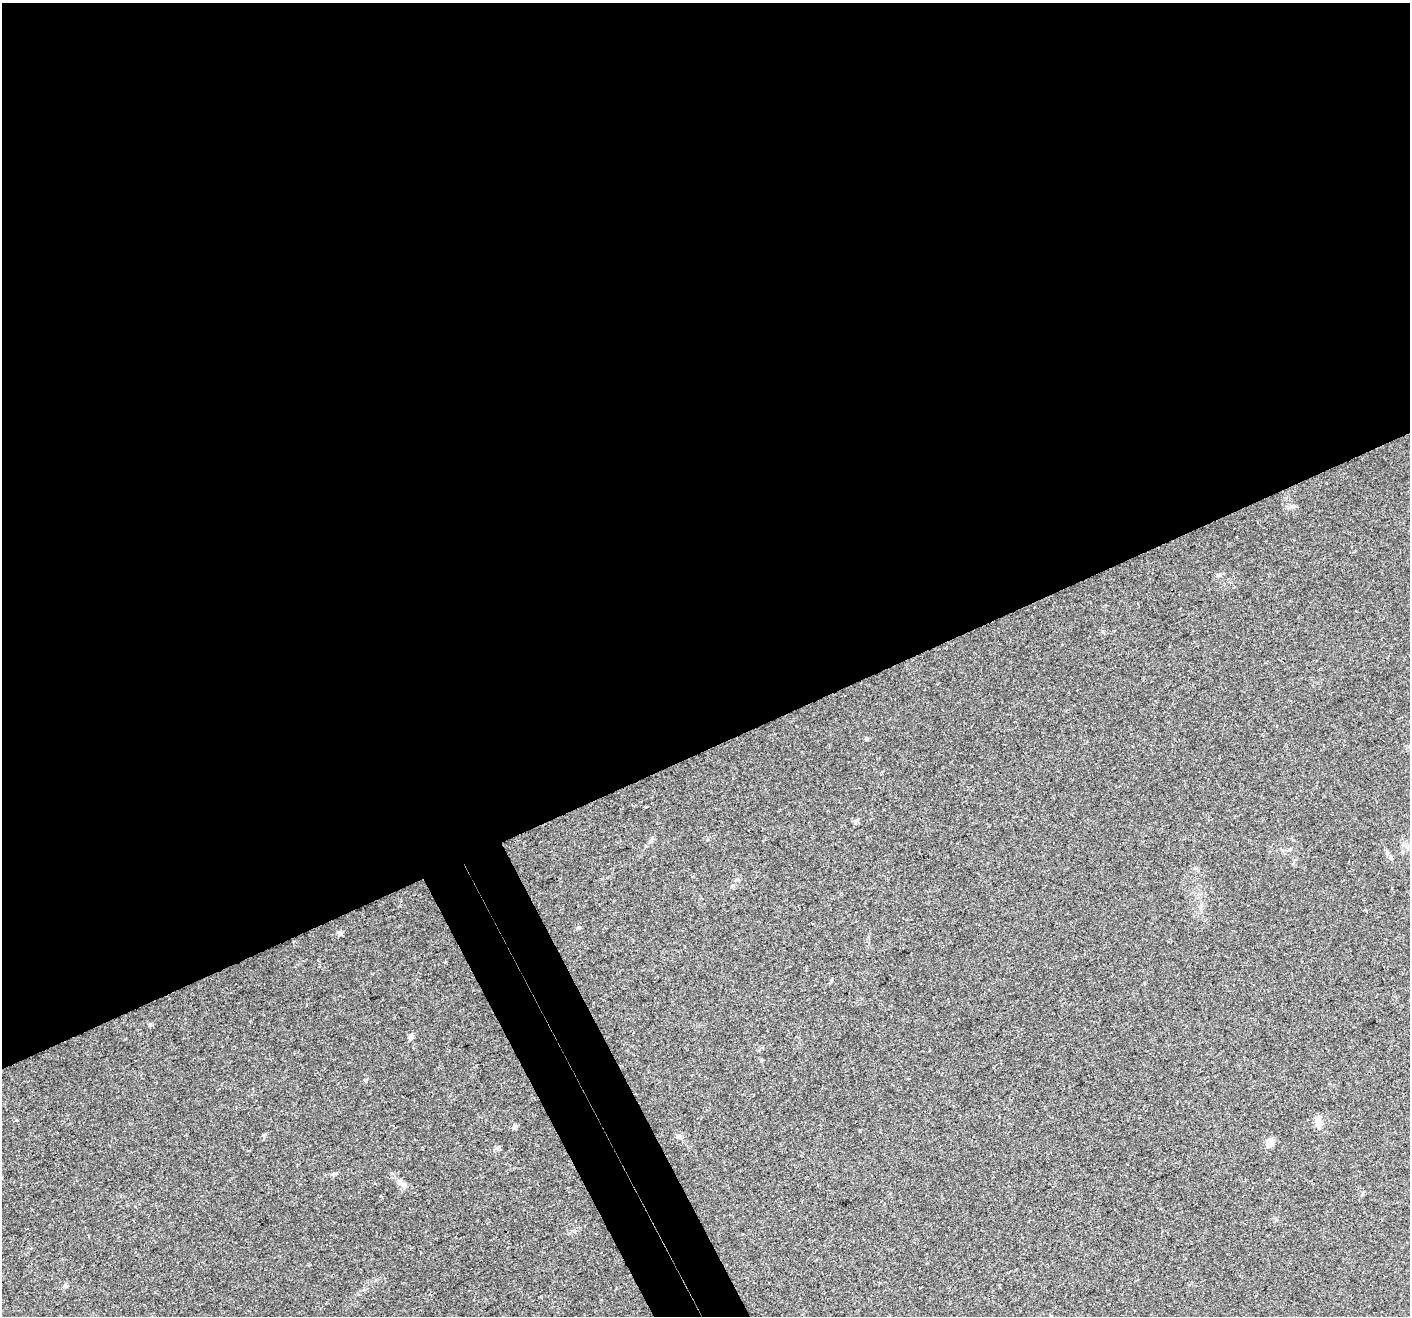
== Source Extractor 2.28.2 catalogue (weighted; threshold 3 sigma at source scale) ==
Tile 2 of 4 x 4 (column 2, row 1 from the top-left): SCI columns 1475-2882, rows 4163-5476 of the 5761 x 5639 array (HDU 1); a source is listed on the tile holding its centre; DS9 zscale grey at full resolution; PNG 1412 x 1318 px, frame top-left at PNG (2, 3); no overlay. Shown black and unused: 59% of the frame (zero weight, under 3 of 4 exposures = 7% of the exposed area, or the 3 px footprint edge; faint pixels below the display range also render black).
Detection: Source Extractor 2.28.2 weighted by HDU 2 'WHT'; one run over the whole footprint, this tile lists its part. Background 0.0499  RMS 0.0041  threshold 0.0185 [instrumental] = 3 sigma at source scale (4.5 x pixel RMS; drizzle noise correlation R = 1.50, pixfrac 1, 0.0396/0.0396 arcsec/px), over >= 5 px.
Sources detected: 13; all 13 listed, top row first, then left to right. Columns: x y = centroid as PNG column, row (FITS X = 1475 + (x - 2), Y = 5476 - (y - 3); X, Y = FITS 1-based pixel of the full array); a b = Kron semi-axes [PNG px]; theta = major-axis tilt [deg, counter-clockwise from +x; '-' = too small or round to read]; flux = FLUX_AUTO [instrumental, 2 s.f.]
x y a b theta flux
1218 575 7 4 24 0.76
867 739 5 4 - 0.52
651 840 9 3 45 0.8
1404 845 7 4 18 0.87
1289 850 6 4 19 0.58
578 928 6 4 1 0.56
339 933 7 5 -15 0.91
411 1037 8 6 68 1.2
1318 1123 14 8 -84 2.8
515 1126 8 4 82 0.71
678 1136 7 6 - 0.98
1270 1142 11 9 83 2.7
65 1285 7 4 72 0.64
Unlisted compact peaks at least as high as the median listed source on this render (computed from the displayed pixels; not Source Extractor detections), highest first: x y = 150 1025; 497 1148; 365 1080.